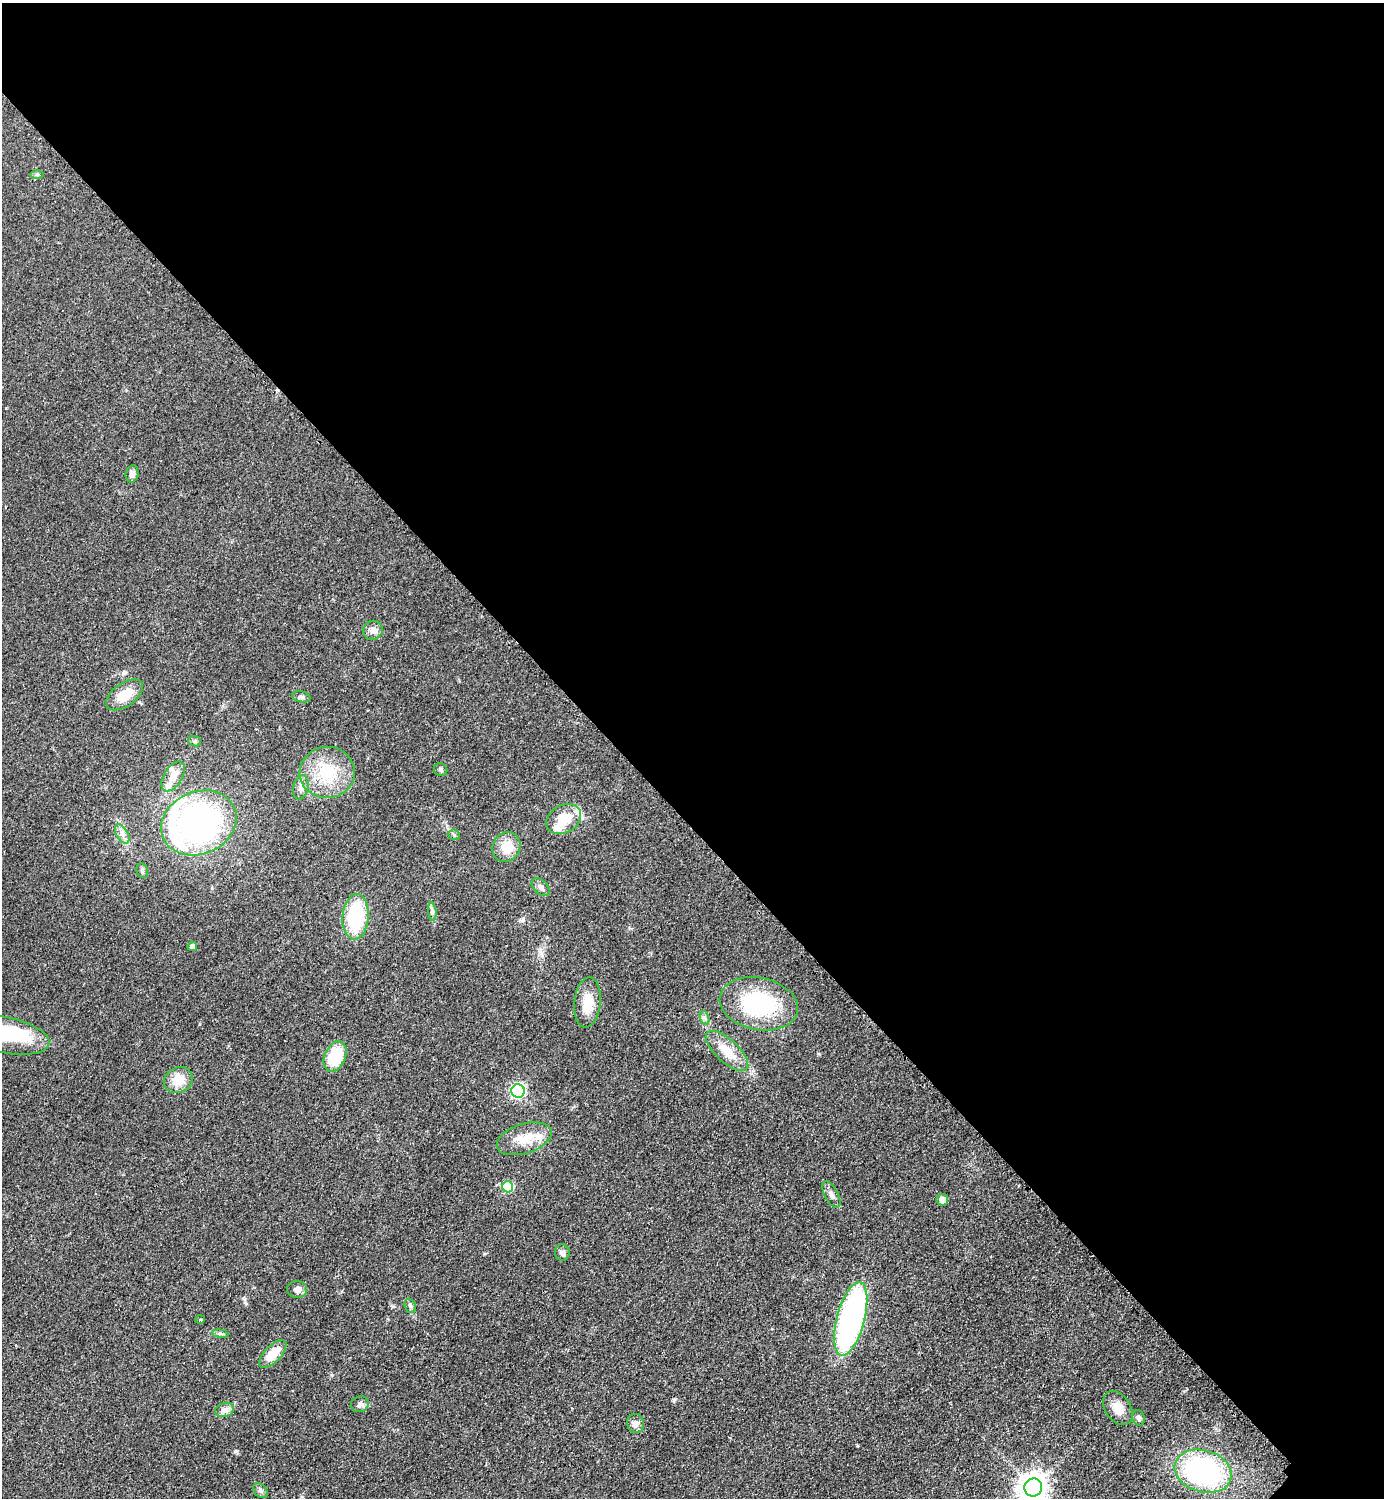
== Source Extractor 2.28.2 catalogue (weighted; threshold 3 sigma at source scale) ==
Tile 3 of 4 x 4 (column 3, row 1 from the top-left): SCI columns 3076-4457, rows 4667-6162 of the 6350 x 6350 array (HDU 1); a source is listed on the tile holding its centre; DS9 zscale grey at full resolution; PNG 1386 x 1500 px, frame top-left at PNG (2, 3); each listed source drawn as its Kron ellipse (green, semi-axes under 4 px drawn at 4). Shown black and unused: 55% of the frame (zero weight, under 2 of 3 exposures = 1% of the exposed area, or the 3 px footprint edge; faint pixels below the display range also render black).
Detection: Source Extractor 2.28.2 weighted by HDU 2 'WHT'; one run over the whole footprint, this tile lists its part. Background 0.0786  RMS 0.0077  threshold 0.0346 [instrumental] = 3 sigma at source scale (4.5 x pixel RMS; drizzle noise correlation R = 1.50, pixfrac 1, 0.05/0.05 arcsec/px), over >= 5 px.
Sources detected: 58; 3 inside a brighter object's white glare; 1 cosmic-ray / hot-pixel residue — neither listed nor drawn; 7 inside a brighter listed object's ellipse — not listed separately; the other 47 listed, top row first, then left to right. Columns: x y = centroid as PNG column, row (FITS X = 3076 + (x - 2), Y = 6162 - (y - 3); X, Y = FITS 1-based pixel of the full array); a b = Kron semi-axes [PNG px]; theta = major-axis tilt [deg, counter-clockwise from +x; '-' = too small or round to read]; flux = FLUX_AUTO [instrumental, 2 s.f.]
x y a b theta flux
37 174 6 4 1 1.3
132 474 9 6 77 3.4
373 630 10 9 - 4
124 695 21 11 35 16
301 697 9 5 -13 2.1
195 741 6 5 - 1.4
441 770 7 6 - 1.6
327 772 27 25 2 34
173 776 17 9 59 9
301 788 12 7 78 4.1
564 819 18 13 30 18
199 823 39 31 23 220
122 834 10 5 -59 3.6
454 835 6 5 - 1.3
506 847 15 13 63 13
142 871 7 5 -71 1.7
541 887 11 7 -43 3.4
432 912 9 3 -85 1.8
356 917 23 13 86 57
192 946 5 4 - 3.3
587 1002 25 13 84 16
759 1004 39 26 -12 71
705 1018 7 4 -71 1.8
5 1035 45 18 -11 37
727 1051 27 11 -43 16
335 1056 16 10 67 28
178 1080 15 12 30 14
518 1091 7 6 - 160
524 1139 28 14 17 17
508 1187 5 5 - 44
831 1195 14 6 -62 3.9
942 1200 6 5 - 5.6
562 1253 8 7 - 3.2
297 1289 10 8 -9 3.8
410 1306 7 5 -68 1.6
851 1319 38 14 75 210
200 1320 4 3 - 0.8
220 1334 8 4 -8 1.5
273 1354 18 8 47 14
360 1404 9 8 - 2.8
1118 1408 19 12 -55 10
224 1410 9 7 17 3.2
1138 1418 8 6 -70 2.2
636 1423 9 8 - 3.7
1203 1471 29 21 -17 130
1033 1488 9 8 - 930
260 1491 8 6 -51 2.2
Isophote crosses this tile's border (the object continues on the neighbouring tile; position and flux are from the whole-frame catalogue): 2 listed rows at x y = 5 1035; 1033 1488
Unlisted compact peaks at least as high as the median listed source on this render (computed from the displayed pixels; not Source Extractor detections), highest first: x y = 236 1451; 523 919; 484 1254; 857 1446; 818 1054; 244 1299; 393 1306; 1184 1391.